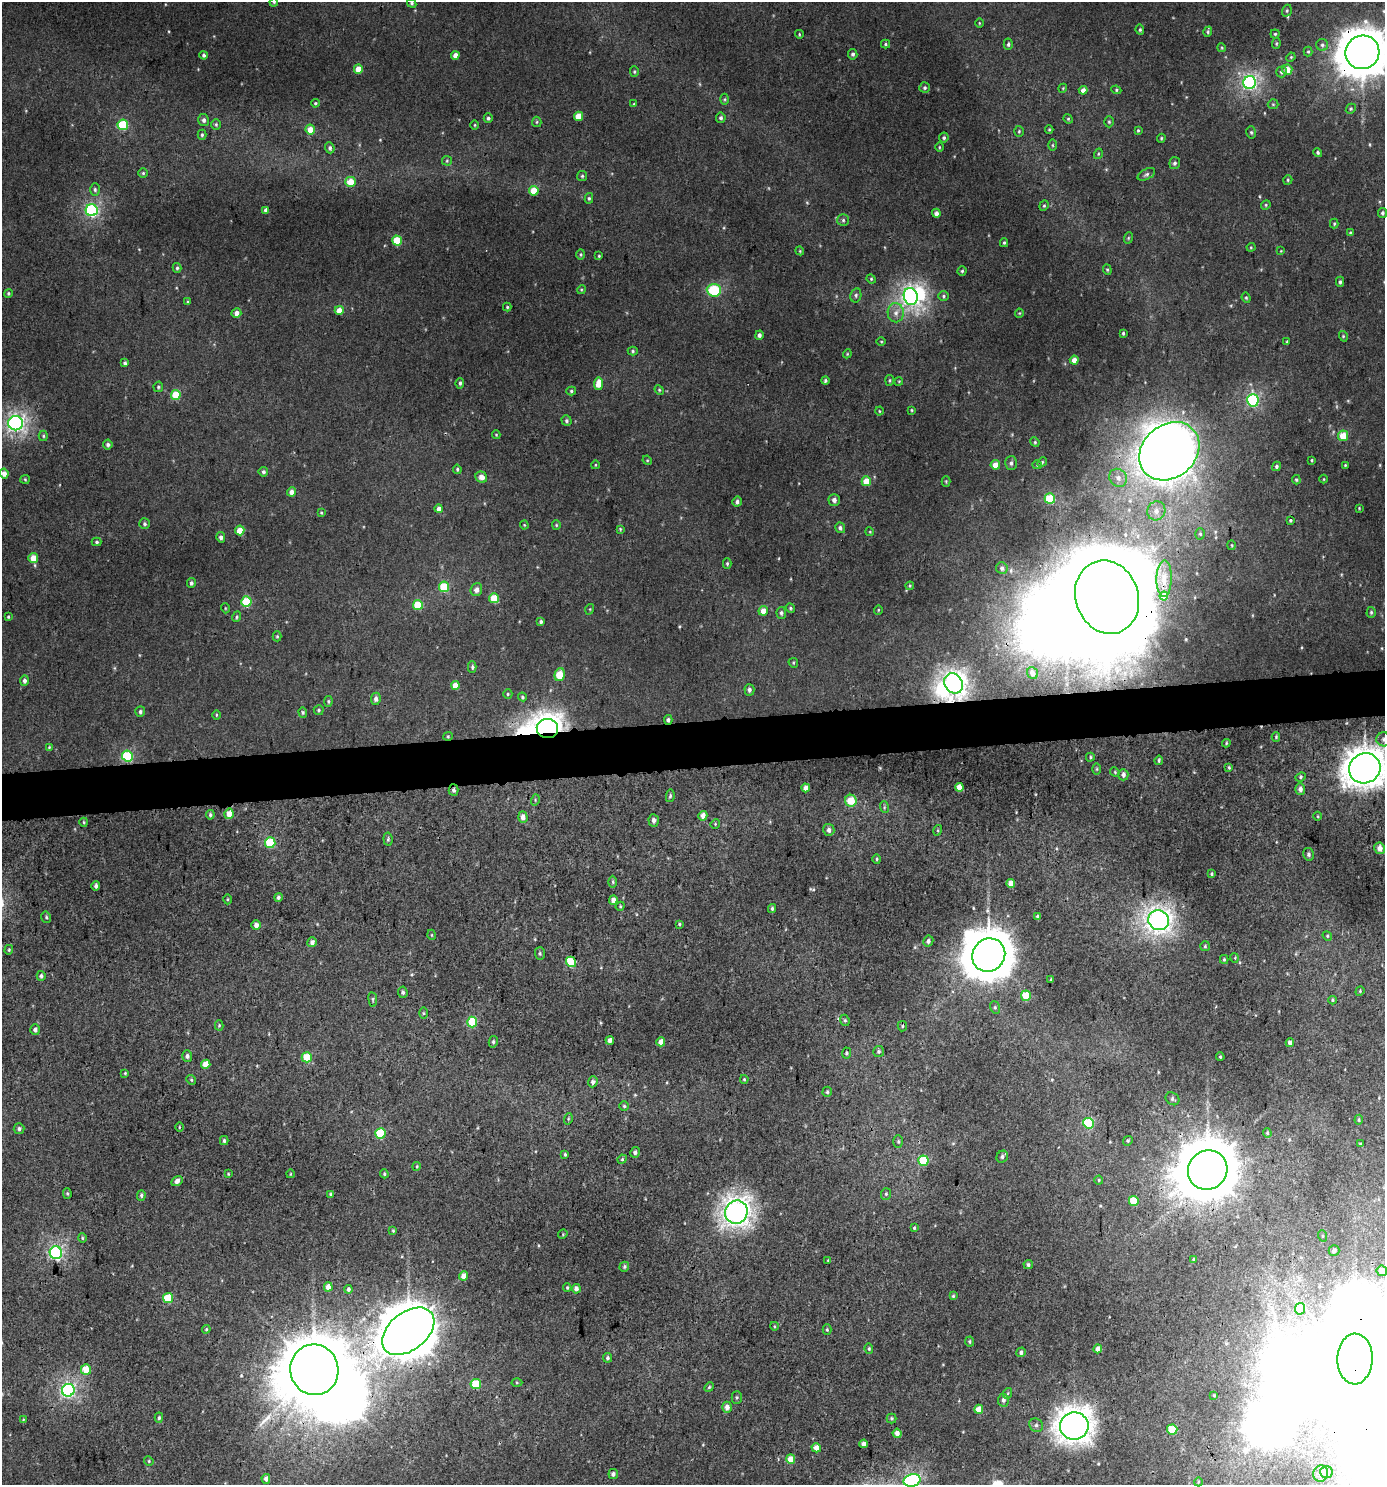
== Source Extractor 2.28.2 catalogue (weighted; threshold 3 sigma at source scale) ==
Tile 5 of 3 x 3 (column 2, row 2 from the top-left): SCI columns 1389-2771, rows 1488-2970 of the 4199 x 4457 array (HDU 1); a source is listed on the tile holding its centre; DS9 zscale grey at full resolution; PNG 1387 x 1487 px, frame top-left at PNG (2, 2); each listed source drawn as its Kron ellipse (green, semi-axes under 4 px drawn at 4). Shown black and unused: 3% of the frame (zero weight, under 3 of 4 exposures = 1% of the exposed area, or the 3 px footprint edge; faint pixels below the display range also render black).
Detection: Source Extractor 2.28.2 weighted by HDU 2 'WHT'; one run over the whole footprint, this tile lists its part. Background 0.00555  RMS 0.0031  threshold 0.0141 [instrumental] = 3 sigma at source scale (4.5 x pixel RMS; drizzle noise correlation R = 1.50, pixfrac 1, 0.0396/0.0396 arcsec/px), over >= 5 px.
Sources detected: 405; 12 inside a brighter object's white glare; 1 long thin detection or spike segment (spike, bleed or trail) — neither listed nor drawn; the other 392 listed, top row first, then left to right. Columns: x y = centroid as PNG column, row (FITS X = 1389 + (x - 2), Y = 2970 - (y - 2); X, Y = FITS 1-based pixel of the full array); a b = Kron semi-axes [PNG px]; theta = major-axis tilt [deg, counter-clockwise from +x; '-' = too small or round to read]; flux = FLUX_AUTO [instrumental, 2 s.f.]
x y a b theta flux
274 2 4 3 - 0.29
412 3 5 4 - 0.46
1287 11 6 4 71 0.51
979 23 5 3 - 0.28
1140 30 5 4 - 0.46
1208 32 5 4 - 0.46
799 34 4 3 - 0.32
1275 34 4 4 - 0.39
1276 43 5 4 - 0.4
885 44 4 4 - 0.42
1008 44 6 4 86 0.6
1322 45 6 6 - 0.76
1222 48 4 3 - 0.29
1308 52 5 4 - 0.39
1362 52 17 16 - 910
853 54 5 4 - 0.73
204 55 4 4 - 0.68
455 55 4 4 - 2
1291 57 5 3 - 0.32
358 69 4 4 - 4.6
1287 70 5 5 - 4
634 72 5 4 - 0.42
1281 72 5 5 - 0.71
1250 82 6 6 - 72
925 88 5 5 - 0.62
1063 88 4 3 - 0.29
1083 90 4 4 - 1.9
1116 90 5 4 - 0.44
725 99 5 3 - 0.34
315 103 4 3 - 0.37
634 104 4 4 - 0.33
1273 104 5 5 - 0.42
1351 109 5 4 - 0.46
578 116 4 4 - 4.9
488 118 5 4 - 0.56
721 118 5 5 - 0.7
1068 119 5 4 - 0.37
204 120 6 5 - 0.86
537 122 5 4 - 0.42
1109 122 5 4 - 0.43
216 124 5 4 - 0.46
123 125 5 5 - 18
475 125 4 3 - 0.29
310 130 5 5 - 3.7
1049 130 4 4 - 0.33
1138 130 4 3 - 0.36
1019 131 5 5 - 0.45
1251 132 6 4 -75 0.52
202 135 5 4 - 0.51
944 138 5 5 - 0.57
1161 138 4 4 - 0.37
1052 145 5 3 - 0.33
939 147 5 3 - 0.31
330 148 5 4 - 0.69
1318 153 4 4 - 0.51
1098 154 5 3 - 0.34
447 161 5 4 - 0.38
1175 163 6 5 - 0.78
143 173 5 5 - 0.45
1146 174 9 5 28 0.8
582 176 5 5 - 0.5
1288 180 5 4 - 0.42
350 182 5 5 - 5.5
95 189 6 4 -89 0.61
534 191 5 5 - 5.8
589 198 5 4 - 0.48
1266 205 5 4 - 0.38
1044 206 5 4 - 0.42
92 210 6 6 - 54
266 210 4 4 - 1.1
936 213 4 4 - 1.5
1382 213 5 4 - 0.64
843 220 6 5 - 0.59
1334 224 5 4 - 0.39
1350 233 4 3 - 0.31
1128 238 6 3 72 0.36
397 240 5 5 - 9.2
1004 243 4 4 - 0.42
1251 247 4 4 - 0.32
800 251 4 3 - 0.3
1281 251 3 3 - 0.23
581 254 5 3 - 0.33
599 256 4 3 - 0.34
177 268 5 4 - 0.49
1107 270 5 4 - 0.4
962 271 4 4 - 0.45
871 279 5 4 - 0.37
1340 282 5 4 - 0.58
581 290 4 3 - 0.3
714 290 7 6 - 13
8 293 4 4 - 0.43
856 295 7 5 78 0.71
911 296 8 7 - 120
943 296 5 5 - 0.54
1246 298 5 4 - 0.41
188 302 4 3 - 0.38
507 307 4 4 - 0.35
339 310 4 4 - 3.6
236 313 5 5 - 1.7
896 313 9 8 - 2
1019 313 4 4 - 0.3
1123 333 3 3 - 0.42
759 335 4 4 - 1
1343 336 5 3 - 0.34
881 341 5 3 - 0.29
1287 342 3 3 - 0.31
633 351 5 4 - 0.48
847 354 4 3 - 0.27
1074 360 4 4 - 2.7
125 363 4 3 - 0.64
890 380 5 3 - 0.38
825 381 4 4 - 0.52
899 381 4 3 - 0.26
460 383 5 4 - 0.56
598 384 6 4 83 4.6
158 387 5 4 - 0.51
659 390 5 4 - 0.38
571 391 5 4 - 0.47
176 395 5 5 - 10
1253 400 6 6 - 45
912 410 4 3 - 0.3
879 411 4 3 - 0.26
567 421 5 5 - 0.62
16 423 7 7 - 98
496 435 4 4 - 0.29
43 436 5 4 - 0.45
1343 436 5 5 - 5.1
1035 442 5 4 - 0.42
108 445 5 5 - 0.76
1169 451 32 26 40 400
647 460 5 4 - 0.35
1312 460 4 2 - 0.29
1042 462 5 4 - 0.43
1011 463 7 6 - 0.82
595 465 4 3 - 0.25
995 465 4 4 - 3.9
1037 465 5 4 - 0.4
1345 465 3 3 - 0.31
1277 466 5 4 - 0.63
457 469 5 4 - 0.54
263 472 5 4 - 0.81
4 474 5 4 - 2.1
481 477 6 5 - 2.2
1118 478 9 8 - 2
25 479 4 4 - 0.36
1324 479 4 3 - 0.22
1296 480 5 3 - 0.42
866 481 5 5 - 5.8
946 481 5 4 - 0.37
291 492 4 4 - 1.9
1050 499 5 5 - 16
834 500 6 5 - 1.3
737 502 5 4 - 0.92
1359 508 3 3 - 0.25
439 509 4 4 - 1.6
1156 511 9 9 - 2.5
321 513 4 3 - 0.33
1290 520 3 3 - 0.47
145 524 5 5 - 0.64
524 525 4 4 - 0.3
556 525 5 4 - 0.33
840 528 5 5 - 0.96
620 529 4 4 - 0.32
240 530 5 4 - 4.3
870 532 4 3 - 0.28
1200 534 6 5 - 0.49
221 537 5 4 - 0.94
97 542 5 4 - 0.49
1232 545 5 3 - 0.29
33 558 5 5 - 4.1
727 563 5 4 - 0.48
1002 568 6 5 - 1.1
1164 578 18 7 89 3.2
191 583 5 4 - 0.7
910 586 4 4 - 0.34
444 587 5 5 - 13
476 590 6 5 - 1.4
1164 596 4 4 - 4.5
1107 597 37 31 -70 2800
494 598 5 4 - 7.4
246 601 5 5 - 14
418 605 5 5 - 9.2
225 608 5 3 - 0.27
790 608 5 4 - 0.42
590 609 5 3 - 0.29
878 610 5 3 - 0.25
763 611 5 4 - 3
1371 612 5 4 - 0.49
781 613 6 5 - 0.74
8 617 3 3 - 0.35
237 617 5 4 - 0.48
541 622 4 3 - 0.64
277 636 5 4 - 0.39
793 663 5 4 - 0.39
472 667 6 4 -90 0.51
1032 673 6 5 - 1.8
560 674 6 5 - 8.6
24 680 5 4 - 1.1
954 683 10 9 - 160
455 685 4 4 - 3.4
749 690 6 5 - 0.87
508 694 5 4 - 0.42
522 697 4 4 - 0.41
376 699 6 5 - 1.1
328 701 5 4 - 0.44
319 710 5 5 - 0.52
140 711 5 5 - 0.64
303 712 5 4 - 0.53
216 715 5 3 - 0.28
668 720 5 4 - 0.71
547 729 11 9 -4 220
448 736 5 4 - 0.37
1276 737 5 4 - 0.37
1383 739 7 7 - 0.98
1226 743 4 3 - 0.31
49 747 4 4 - 0.32
127 756 5 5 - 22
1090 757 4 4 - 0.37
1159 760 5 3 - 0.47
1229 767 4 3 - 0.34
1365 768 16 14 28 470
1097 769 6 4 90 0.35
1115 772 5 4 - 0.35
1123 775 6 5 - 1.1
1301 777 5 4 - 0.45
959 787 4 4 - 3.7
806 788 4 4 - 1.6
1300 789 6 5 - 1.4
454 790 6 5 - 0.83
670 796 6 4 80 0.53
535 800 6 3 74 0.38
851 801 6 6 - 5.9
884 807 6 4 -74 0.42
229 814 5 4 - 3.1
210 815 5 4 - 0.52
703 816 5 4 - 2.4
1318 816 4 3 - 0.32
523 817 5 4 - 1.8
654 820 6 5 - 1
84 822 4 4 - 0.34
715 824 5 4 - 0.34
829 830 6 5 - 1.3
938 830 5 3 - 0.4
388 839 6 4 -83 0.55
270 843 5 5 - 17
1380 848 6 5 - 2.3
1309 854 6 5 - 0.76
877 859 4 4 - 0.37
1212 874 3 3 - 0.36
613 882 6 4 -89 0.47
1011 883 4 4 - 2.7
96 886 5 3 - 0.81
278 897 4 4 - 0.72
227 899 5 3 - 0.3
613 900 5 4 - 1.9
620 906 5 4 - 0.34
772 908 4 3 - 0.49
46 917 6 4 -76 0.53
1038 917 4 3 - 0.76
1159 920 10 9 - 150
679 924 3 3 - 0.35
256 925 4 4 - 1.5
432 935 5 3 - 0.27
1327 936 5 4 - 0.42
928 941 5 5 - 0.9
312 942 5 4 - 1.3
1205 946 5 5 - 0.44
9 950 5 4 - 0.41
540 953 6 5 - 0.54
989 955 17 16 - 940
1235 958 5 3 - 0.26
1224 959 4 4 - 0.38
571 962 5 5 - 14
41 976 5 4 - 0.67
1051 980 3 2 - 0.32
1360 991 5 4 - 0.33
403 992 6 4 -85 0.69
1026 996 5 5 - 7.3
373 999 7 3 -82 0.43
1332 1000 4 4 - 0.39
995 1007 6 5 - 0.56
423 1013 5 3 - 0.34
845 1020 6 4 -67 0.5
472 1022 5 5 - 13
219 1025 5 4 - 0.37
902 1026 5 4 - 0.37
35 1030 5 5 - 0.98
610 1040 4 4 - 1.8
493 1042 6 4 78 0.53
661 1042 4 4 - 3.5
1290 1043 4 4 - 1.3
879 1051 5 5 - 0.65
846 1053 5 4 - 0.54
187 1056 6 5 - 0.9
307 1057 5 5 - 9.5
1220 1057 4 3 - 0.42
206 1064 4 4 - 4
125 1073 4 3 - 0.36
744 1079 4 3 - 0.35
191 1080 5 4 - 0.39
593 1082 5 4 - 0.94
827 1092 5 4 - 0.53
1172 1099 7 6 - 0.77
624 1106 5 4 - 0.45
568 1119 6 3 72 0.37
1359 1120 5 3 - 0.38
1088 1123 5 5 - 21
179 1127 5 3 - 0.28
19 1129 5 5 - 0.8
1267 1133 5 3 - 0.43
380 1134 5 5 - 16
224 1141 4 3 - 0.52
898 1141 6 4 -89 0.55
1128 1141 5 4 - 0.41
1360 1144 4 3 - 0.37
635 1152 5 4 - 0.79
565 1154 3 3 - 0.39
1002 1157 6 5 - 0.81
622 1159 5 4 - 0.4
923 1161 5 5 - 13
417 1166 4 3 - 0.29
1208 1170 20 19 - 2100
228 1174 3 2 - 0.27
290 1174 4 2 - 0.23
384 1174 4 3 - 0.41
1099 1180 4 4 - 0.3
177 1181 6 5 - 1.4
67 1193 5 4 - 0.44
330 1194 4 3 - 0.4
886 1194 6 5 - 0.5
141 1195 5 4 - 0.6
1134 1201 5 5 - 7
736 1212 12 11 - 210
914 1228 4 3 - 0.43
393 1231 3 3 - 0.31
563 1234 5 4 - 0.31
1323 1236 6 3 -71 0.35
82 1238 4 4 - 0.39
1334 1251 5 5 - 1.3
56 1253 6 6 - 59
1194 1259 3 3 - 0.43
828 1260 3 2 - 0.21
1028 1265 5 4 - 0.65
624 1267 5 4 - 0.55
1382 1271 5 5 - 2.6
464 1276 5 4 - 3
328 1287 4 4 - 2.8
567 1288 4 3 - 0.36
348 1289 4 4 - 0.65
576 1289 5 4 - 1.4
953 1296 4 3 - 0.35
168 1298 5 5 - 10
1300 1309 6 5 - 4
774 1326 4 3 - 0.27
206 1329 4 4 - 0.37
827 1330 5 4 - 0.4
408 1331 30 19 39 1600
970 1342 5 4 - 0.5
869 1349 5 4 - 0.46
1098 1349 4 4 - 2.1
1021 1352 5 4 - 0.98
608 1358 5 4 - 0.7
1355 1359 25 17 88 6700
86 1370 5 5 - 5.5
314 1370 25 24 - 3500
517 1383 5 3 - 0.33
476 1384 5 5 - 11
709 1387 5 4 - 0.43
68 1390 6 6 - 65
1008 1393 5 3 - 0.33
1214 1395 3 3 - 0.35
737 1397 6 5 - 0.54
1003 1400 6 5 - 0.97
727 1407 5 5 - 1.7
979 1409 4 4 - 3.5
159 1418 5 4 - 0.59
891 1418 5 5 - 0.49
23 1420 4 3 - 0.27
1036 1425 7 6 - 0.93
1074 1426 14 13 - 340
1172 1429 5 5 - 9.6
897 1433 4 4 - 1.7
864 1444 4 4 - 1.4
816 1448 5 4 - 2.5
791 1459 5 4 - 3.8
149 1461 5 4 - 0.37
1326 1472 6 6 - 2.8
613 1474 5 4 - 1
1321 1474 8 7 - 1.6
266 1479 5 4 - 1.3
912 1480 9 6 15 66
1198 1482 4 3 - 0.23
Overlapping masked pixels (flux is a lower limit): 10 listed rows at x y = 1362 52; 1107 597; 954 683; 668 720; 547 729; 454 790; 1208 1170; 408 1331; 1355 1359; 314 1370
Isophote crosses this tile's border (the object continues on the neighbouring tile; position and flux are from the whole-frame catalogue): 6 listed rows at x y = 274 2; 1362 52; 1383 739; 1365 768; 1355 1359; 912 1480